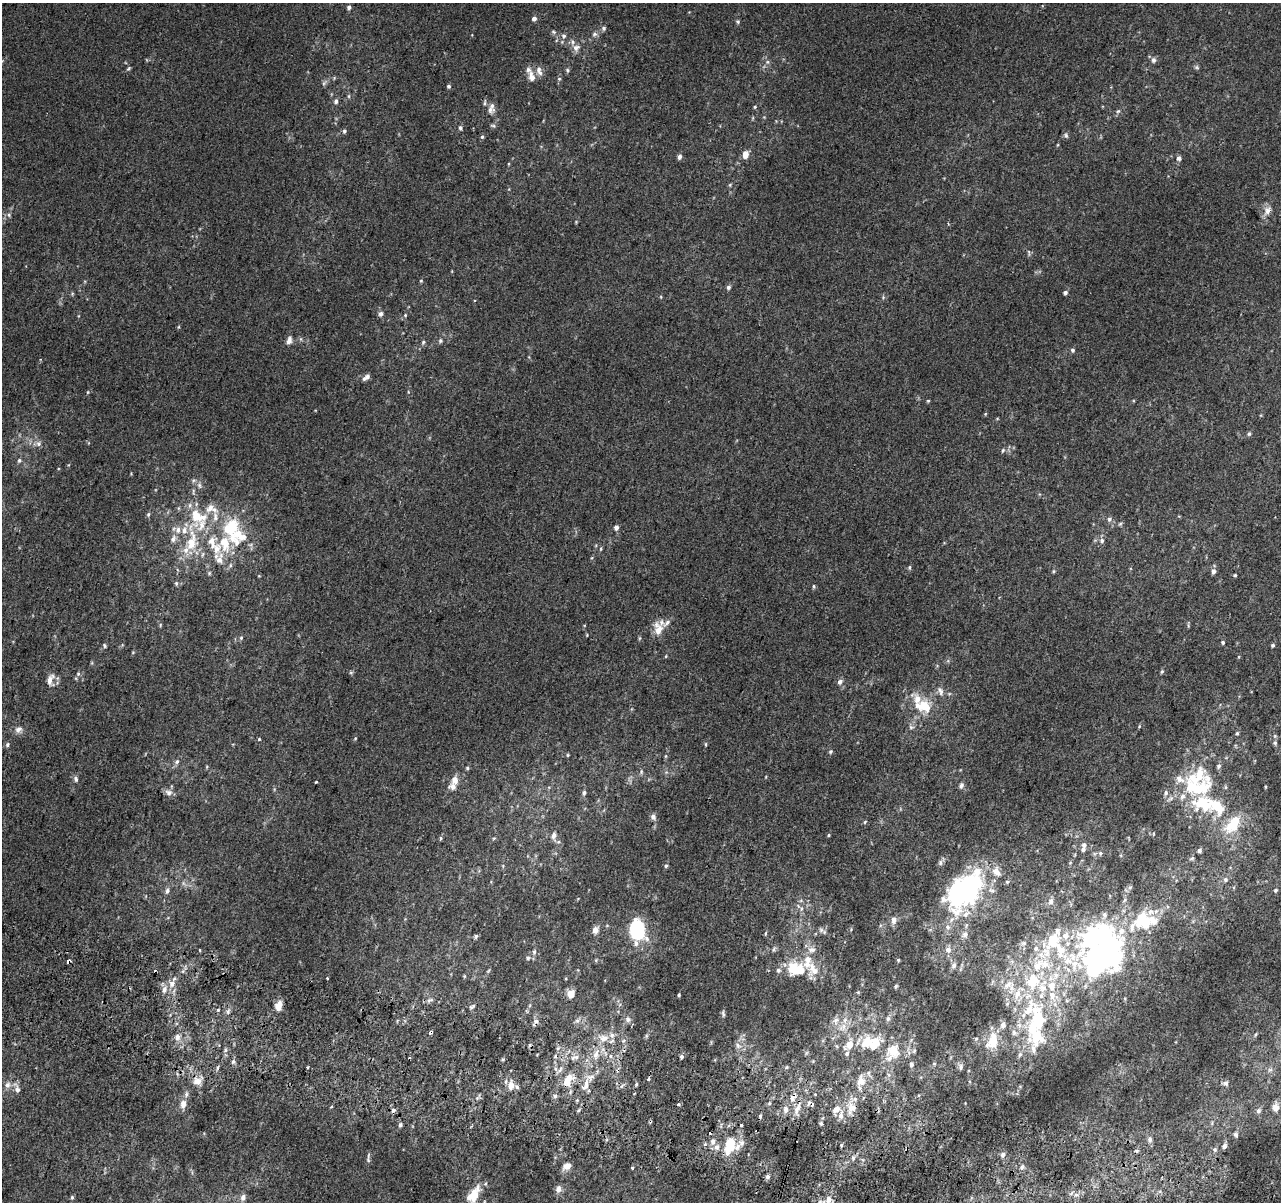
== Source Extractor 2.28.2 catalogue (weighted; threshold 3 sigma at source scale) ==
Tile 6 of 4 x 4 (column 2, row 2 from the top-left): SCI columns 1300-2578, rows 2730-3929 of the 5152 x 5395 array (HDU 1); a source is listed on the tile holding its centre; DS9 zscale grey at full resolution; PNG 1283 x 1204 px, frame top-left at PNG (2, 3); no overlay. Shown black and unused: <1% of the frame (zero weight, under 2 of 3 exposures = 2% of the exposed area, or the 3 px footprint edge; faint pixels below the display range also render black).
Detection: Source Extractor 2.28.2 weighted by HDU 2 'WHT'; one run over the whole footprint, this tile lists its part. Background 0.00537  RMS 0.0056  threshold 0.025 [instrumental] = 3 sigma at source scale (4.5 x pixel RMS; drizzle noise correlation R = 1.50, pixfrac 1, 0.0396/0.0396 arcsec/px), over >= 5 px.
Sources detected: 340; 10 inside a brighter object's white glare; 12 cosmic-ray / hot-pixel residue — not listed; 74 inside a brighter listed object's ellipse — not listed separately; the other 244 listed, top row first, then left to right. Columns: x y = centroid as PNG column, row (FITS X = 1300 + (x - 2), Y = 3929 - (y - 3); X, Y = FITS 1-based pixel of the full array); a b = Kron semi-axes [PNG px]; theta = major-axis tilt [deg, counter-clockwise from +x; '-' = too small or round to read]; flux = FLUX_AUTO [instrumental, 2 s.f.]
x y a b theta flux
349 7 6 5 - 1.4
534 19 5 4 - 2.2
738 22 5 5 - 0.92
604 28 6 6 - 1.2
554 32 5 5 - 0.93
594 34 8 6 3 1.5
564 36 7 5 -30 1.3
576 48 11 9 26 3.1
1154 60 7 6 - 1.7
767 62 6 6 - 1.2
1197 67 7 5 -22 0.91
128 68 7 4 45 0.79
567 70 6 5 - 0.92
539 71 13 7 -73 3.1
532 77 13 8 -74 4.1
559 79 5 5 - 0.73
324 83 8 4 45 1.2
449 86 4 4 - 1.1
349 96 6 4 90 0.74
336 101 6 5 - 1.6
755 107 5 4 - 0.68
490 110 12 9 -20 2.6
1118 111 6 5 - 1
493 126 7 4 -22 0.87
460 128 6 5 - 1.1
344 131 5 5 - 1
1066 136 7 5 -73 1.1
482 137 6 4 75 0.91
745 155 7 6 - 5.3
679 157 7 5 74 1.5
1179 158 5 5 - 2
730 185 5 3 - 0.55
1267 210 14 9 62 3.9
1029 253 10 3 -80 0.9
421 281 4 4 - 0.58
728 287 6 5 - 1.5
1065 292 5 4 - 1.4
72 294 6 3 73 0.6
381 314 7 6 - 1.8
405 315 5 4 - 0.73
289 340 11 6 74 2.5
440 341 6 5 - 1
423 342 6 5 - 1
1072 350 5 5 - 1.2
366 377 11 5 37 2.3
928 401 4 4 - 0.58
985 414 5 4 - 0.53
1249 434 6 5 - 0.86
39 444 7 7 - 1.8
1003 450 6 5 - 0.93
19 460 6 4 63 0.96
199 485 9 6 -72 1.7
148 514 6 5 - 0.9
197 516 28 23 -47 25
1109 519 6 5 - 1.4
1120 524 7 4 45 0.79
231 527 22 15 67 23
616 527 6 5 - 2
178 530 9 7 86 3
173 539 9 7 66 2.7
212 541 18 12 -83 9.1
1102 541 7 6 - 1.9
191 542 39 15 86 23
601 549 7 3 82 0.65
219 558 20 15 -76 8.5
909 567 6 4 87 0.78
1053 571 6 4 89 0.6
1213 572 7 6 - 1.9
209 573 6 4 48 0.75
1235 575 4 3 - 0.64
176 583 6 5 - 0.88
814 587 4 3 - 1.3
160 625 6 3 72 0.58
658 629 18 11 -86 6.8
241 638 6 5 - 0.82
1223 642 5 4 - 0.83
104 645 6 4 -73 0.85
1273 645 4 4 - 0.89
133 652 5 3 - 0.48
666 656 5 3 - 0.47
351 672 6 4 19 0.71
1162 672 6 4 68 0.77
78 674 6 5 - 0.99
50 680 17 9 80 4.5
840 682 7 6 - 2
940 691 13 7 -69 2.8
949 694 6 4 19 0.7
923 706 26 17 -29 17
1139 726 5 4 - 0.58
911 727 7 5 -12 1.3
18 729 10 7 19 2.7
1237 733 5 4 - 0.74
355 738 4 4 - 0.51
259 739 4 4 - 0.53
1275 743 6 5 - 1.1
706 744 5 3 - 0.57
7 745 6 5 - 1
830 751 5 5 - 0.9
568 755 4 4 - 0.56
666 756 6 4 89 0.65
177 761 7 6 - 1.6
467 768 4 4 - 0.73
641 772 8 4 -82 0.92
1199 776 37 23 29 26
76 779 8 6 -70 1.6
454 780 11 9 85 4.1
316 782 3 3 - 0.96
961 785 8 5 76 1.5
1226 787 6 4 -89 0.71
1265 787 5 3 - 0.49
169 793 10 8 -19 2.5
584 793 7 5 88 1.3
1202 802 18 14 -26 27
653 817 7 7 - 2
865 822 5 4 - 0.65
1230 826 21 15 70 14
1153 834 5 3 - 0.46
829 835 5 3 - 0.51
554 836 14 7 -90 3.1
441 838 6 4 75 0.79
494 838 5 3 - 0.6
1084 845 7 6 - 1.7
1199 851 5 5 - 1.5
1100 853 7 5 47 1.2
1192 858 7 5 18 0.88
1070 863 5 3 - 0.44
666 866 5 4 - 0.78
1225 880 7 6 - 1.6
183 883 7 4 -71 1.1
1130 887 6 4 19 1
1275 890 5 5 - 0.94
167 891 8 6 81 1.6
801 908 7 6 - 1.7
894 920 10 7 78 2.8
1142 920 23 16 64 19
595 930 7 6 - 3.5
821 930 10 6 -31 1.9
636 933 20 13 -89 44
765 933 7 3 81 0.68
476 936 6 5 - 0.95
1054 944 155 54 -29 130
774 949 8 4 70 1
199 950 4 2 - 0.42
948 950 7 7 - 2.7
534 952 8 5 80 1.5
528 958 6 5 - 1.1
898 960 4 3 - 0.62
69 961 4 3 - 2.8
807 962 31 14 87 13
954 965 9 5 63 1.7
793 968 10 8 81 16
778 970 7 6 - 1.3
488 971 7 4 59 0.72
464 976 5 3 - 0.54
172 984 11 8 75 3.9
896 986 5 4 - 0.76
1011 987 16 8 82 5.6
571 994 9 8 - 4.8
679 995 3 3 - 0.74
429 1000 10 4 22 1.4
279 1005 11 7 73 5
472 1006 9 4 27 1.1
1029 1009 44 24 26 38
228 1012 7 4 -90 1.2
723 1014 9 5 -83 1.1
628 1019 9 8 - 2.3
888 1019 7 5 88 1.3
577 1020 8 6 42 1.8
836 1020 10 8 27 2.6
536 1021 6 6 - 1.5
842 1027 12 9 44 4.6
431 1032 4 3 - 2.3
1255 1034 6 4 57 0.82
646 1036 5 5 - 0.76
1037 1036 36 22 72 29
177 1037 9 7 85 2.8
604 1038 14 10 4 6.5
976 1039 5 5 - 0.79
867 1041 16 11 56 11
992 1041 23 14 73 13
738 1045 10 7 -41 2.4
849 1045 12 8 37 6.7
558 1048 6 4 18 0.82
893 1051 15 14 - 12
914 1051 7 5 68 0.9
806 1053 6 4 71 0.67
596 1054 16 8 70 5.8
610 1056 6 4 -89 0.95
575 1057 14 6 19 3.2
682 1057 5 5 - 1.2
503 1059 5 4 - 0.71
911 1064 8 6 86 1.4
934 1064 5 5 - 0.71
218 1067 6 3 71 0.86
307 1067 3 2 - 0.85
787 1067 5 5 - 0.7
961 1067 9 6 87 1.7
560 1070 11 4 63 1.9
1270 1070 7 6 - 1.5
648 1079 3 3 - 2.6
568 1080 21 11 57 9.5
197 1081 11 10 - 5.1
861 1081 17 12 74 7.1
1225 1083 7 6 - 2.1
636 1084 5 4 - 0.7
7 1085 9 8 - 2.5
511 1085 10 7 88 4.9
586 1085 18 7 74 5.2
17 1089 17 7 -72 3.2
186 1094 8 6 83 1.7
555 1096 6 6 - 1.3
793 1097 14 7 58 4.1
477 1098 6 4 46 1.1
577 1100 4 4 - 0.76
183 1104 10 7 84 4
1276 1107 10 9 - 4.1
852 1108 17 13 62 8.2
836 1109 11 8 33 4.1
579 1110 6 4 70 0.81
797 1110 20 7 76 5.1
1258 1111 8 6 45 1.6
821 1123 5 4 - 0.96
400 1125 5 5 - 1.2
741 1125 3 3 - 4.7
1236 1135 7 5 -66 1.2
1150 1140 8 6 85 2.1
713 1142 9 7 77 3
705 1144 6 5 - 0.95
730 1145 18 17 - 19
841 1145 4 4 - 0.73
1224 1146 6 5 - 1.9
1215 1150 7 6 - 1.3
1003 1155 7 6 - 1.8
853 1158 6 5 - 1.2
368 1160 7 4 -42 0.82
567 1166 11 8 21 3.6
1022 1167 7 4 46 1.1
632 1168 3 3 - 2.9
768 1177 6 5 - 1.8
558 1189 9 7 76 2.7
474 1195 23 9 69 9.7
72 1197 5 4 - 0.95
243 1197 8 6 71 2.5
828 1200 12 7 79 4
Overlapping masked pixels (flux is a lower limit): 5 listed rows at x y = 69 961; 431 1032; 568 1080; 793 1097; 852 1108
Isophote crosses this tile's border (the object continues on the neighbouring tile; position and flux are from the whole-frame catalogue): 2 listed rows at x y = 1276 1107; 828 1200
Unlisted compact peaks at least as high as the median listed source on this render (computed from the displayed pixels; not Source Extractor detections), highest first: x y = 88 392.